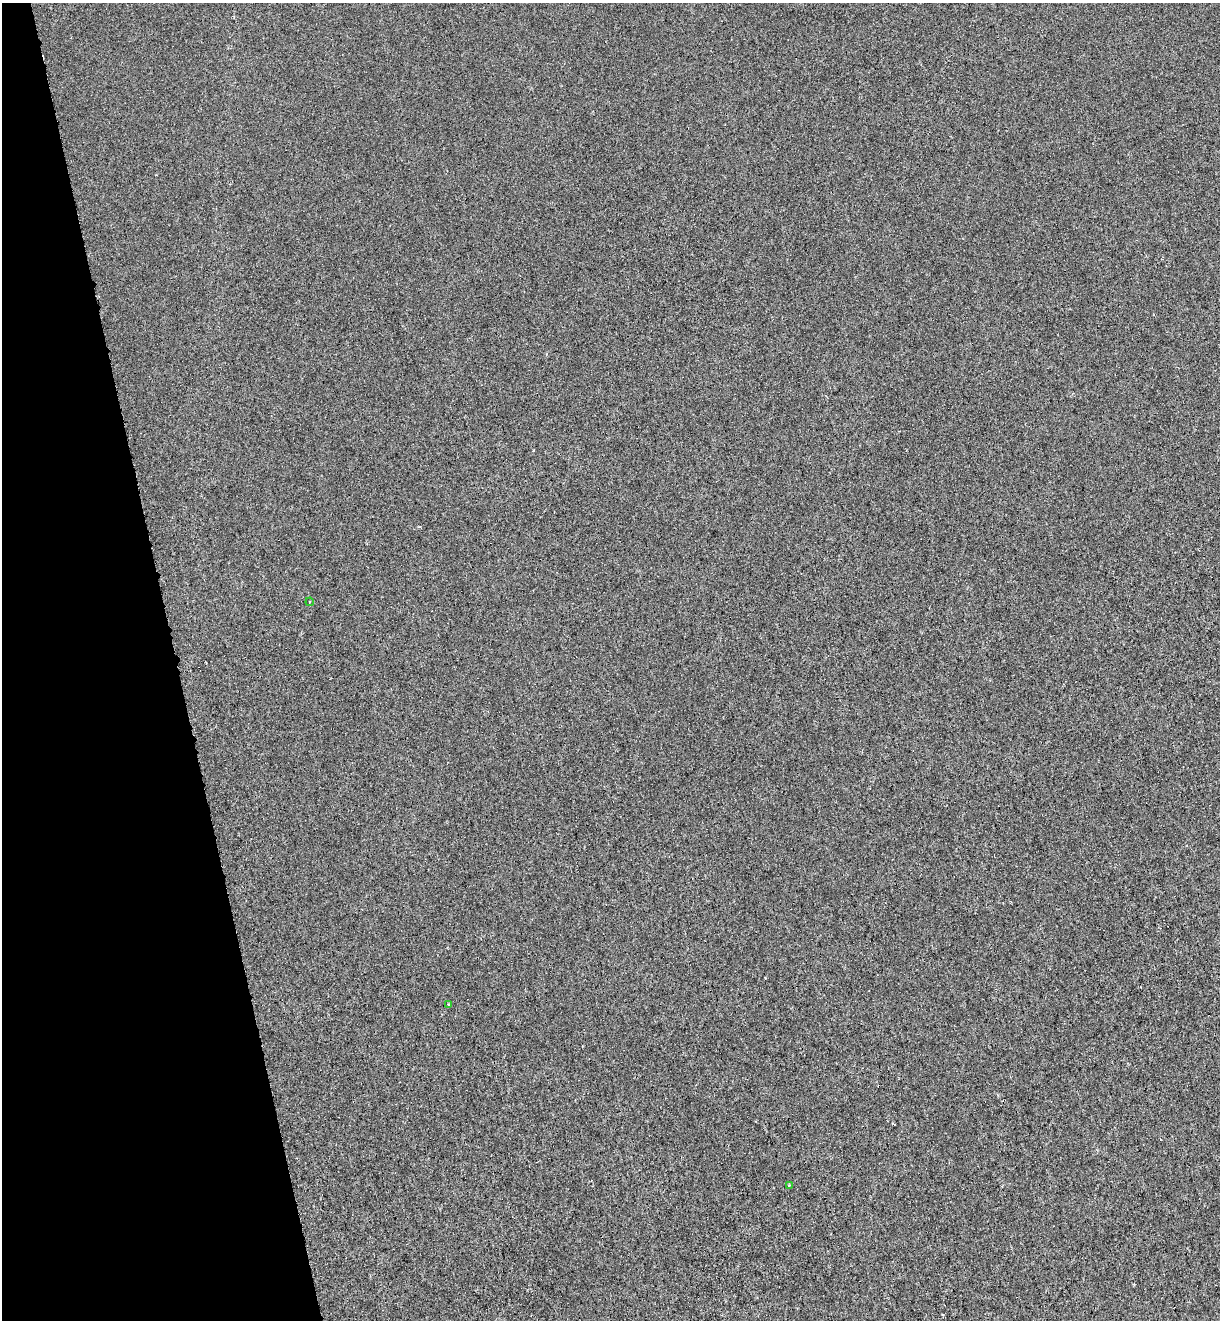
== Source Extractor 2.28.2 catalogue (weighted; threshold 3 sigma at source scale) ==
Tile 5 of 4 x 4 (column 1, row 2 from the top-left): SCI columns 113-1330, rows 2660-3977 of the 5042 x 5323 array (HDU 1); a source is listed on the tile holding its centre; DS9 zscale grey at full resolution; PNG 1222 x 1322 px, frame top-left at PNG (2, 3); each listed source drawn as its Kron ellipse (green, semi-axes under 4 px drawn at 4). Shown black and unused: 14% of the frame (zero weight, under 3 of 6 exposures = <1% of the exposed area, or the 3 px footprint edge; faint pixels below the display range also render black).
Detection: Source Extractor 2.28.2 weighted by HDU 2 'WHT'; one run over the whole footprint, this tile lists its part. Background 6.84e-04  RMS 0.0015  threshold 0.0062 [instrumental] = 3 sigma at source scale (4.09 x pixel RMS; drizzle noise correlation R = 1.36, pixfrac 0.8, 0.0396/0.0396 arcsec/px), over >= 5 px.
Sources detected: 5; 2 cosmic-ray / hot-pixel residue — neither listed nor drawn; the other 3 listed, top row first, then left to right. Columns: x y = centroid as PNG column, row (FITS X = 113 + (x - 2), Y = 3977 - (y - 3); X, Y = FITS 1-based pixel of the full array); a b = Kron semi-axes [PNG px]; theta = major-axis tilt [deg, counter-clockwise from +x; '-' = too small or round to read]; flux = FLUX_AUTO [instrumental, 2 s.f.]
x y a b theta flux
310 602 4 3 - 0.11
449 1004 3 2 - 0.095
789 1185 4 4 - 0.098